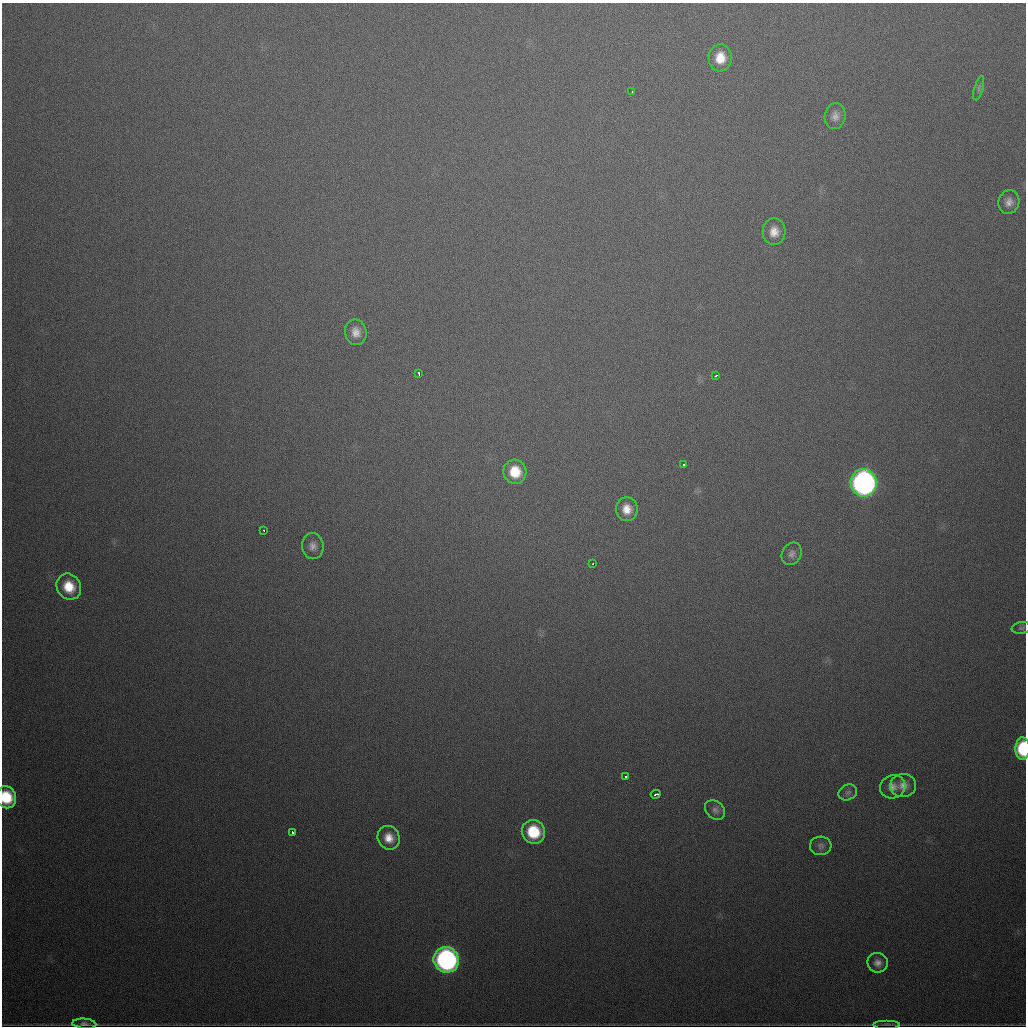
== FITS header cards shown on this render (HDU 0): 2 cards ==
NAXIS1  =                 1024
NAXIS2  =                 1024

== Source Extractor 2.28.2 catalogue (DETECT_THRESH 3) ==
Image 1024 x 1024 px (HDU 0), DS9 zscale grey, 1 PNG px = 1 image px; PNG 1028 x 1028 px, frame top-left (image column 1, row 1024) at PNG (2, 3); each listed source drawn as its Kron ellipse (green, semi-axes under 4 px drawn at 4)
Background 644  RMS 20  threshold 60.8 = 3 sigma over >= 5 px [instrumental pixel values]
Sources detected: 35; all 35 listed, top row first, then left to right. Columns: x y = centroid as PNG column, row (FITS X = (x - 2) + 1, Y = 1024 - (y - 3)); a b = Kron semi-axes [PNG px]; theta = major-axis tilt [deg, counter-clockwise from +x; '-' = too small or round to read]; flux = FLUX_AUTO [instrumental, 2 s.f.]
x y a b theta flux
720 58 13 11 85 25000
979 88 12 4 74 4000
632 91 3 2 - 2000
835 116 13 10 80 9800
1009 202 12 10 71 9900
774 232 13 11 87 16000
356 332 13 10 -78 13000
419 374 4 2 - 2000
716 376 4 2 - 2900
683 465 3 2 - 1600
515 472 12 11 - 33000
864 483 14 13 - 590000
627 509 12 11 - 17000
264 531 3 2 - 5200
313 546 13 10 -82 9600
792 554 11 9 61 6500
593 564 2 2 - 2700
69 587 13 12 - 32000
1021 628 9 6 9 3300
1023 749 11 7 89 78000
625 776 3 3 - 5200
903 786 13 11 8 13000
893 787 13 11 21 11000
848 792 9 7 25 4900
656 794 5 3 - 4500
6 797 11 9 -71 50000
715 810 11 8 -41 6100
292 832 3 3 - 6400
533 832 12 11 - 57000
389 838 12 11 - 18000
821 846 11 9 3 5600
446 960 13 12 - 410000
878 963 10 9 - 8700
84 1024 12 5 -4 4600
887 1024 13 3 0 2000
At the frame edge (FLAGS 8, measured only in part): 2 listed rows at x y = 1023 749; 6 797